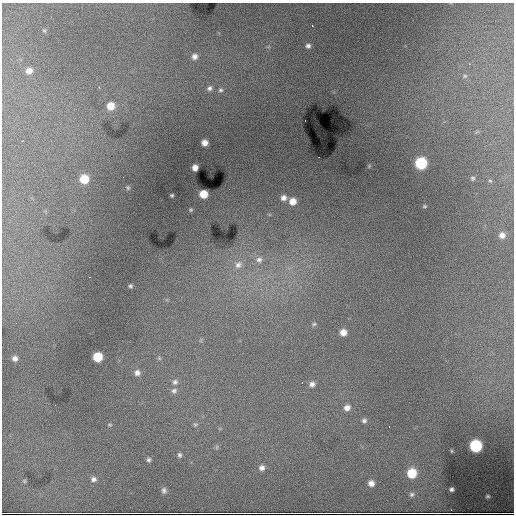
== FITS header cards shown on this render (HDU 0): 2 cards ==
NAXIS1  =                  512 / Axis length
NAXIS2  =                  512 / Axis length

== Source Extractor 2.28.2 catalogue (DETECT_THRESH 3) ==
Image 512 x 512 px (HDU 0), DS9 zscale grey, 1 PNG px = 1 image px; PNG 516 x 516 px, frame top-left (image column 1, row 512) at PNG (2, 3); no overlay
Background 17100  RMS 150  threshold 459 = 3 sigma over >= 5 px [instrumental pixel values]
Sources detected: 57; all 57 listed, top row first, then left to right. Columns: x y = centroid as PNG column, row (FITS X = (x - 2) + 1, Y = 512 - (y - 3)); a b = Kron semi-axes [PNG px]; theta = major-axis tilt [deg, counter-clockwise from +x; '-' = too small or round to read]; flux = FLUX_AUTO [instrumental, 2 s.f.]
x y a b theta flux
312 26 3 2 - 5.8e+03
44 31 6 5 - 1.5e+04
308 46 6 5 - 3.2e+04
194 57 7 7 - 5.4e+04
29 71 8 7 - 6.7e+04
465 76 7 6 - 2.2e+04
210 88 8 7 - 3.8e+04
221 90 7 7 - 3.1e+04
110 106 8 7 - 1.5e+05
204 143 5 5 - 7.1e+04
421 163 7 7 - 8.5e+05
195 167 5 5 - 6.7e+04
123 177 2 2 - 2.1e+04
473 178 5 5 - 1.9e+04
84 179 7 7 - 2.6e+05
490 181 6 4 -2 1.2e+04
128 188 5 4 - 1.3e+04
203 194 6 6 - 1.8e+05
172 195 3 3 - 1.2e+04
283 198 6 6 - 5.2e+04
293 201 7 6 - 1.0e+05
424 206 4 3 - 1.2e+04
191 210 4 3 - 1.1e+04
502 235 8 7 - 6.3e+04
259 260 9 9 - 5.8e+04
238 265 12 10 34 8.0e+04
90 277 2 2 - 5.8e+03
130 286 4 3 - 1.8e+04
314 324 7 5 2 2.0e+04
343 332 7 6 - 9.6e+04
98 357 7 6 - 3.2e+05
15 358 6 6 - 4.6e+04
159 358 5 4 - 1.3e+04
137 373 7 7 - 4.7e+04
175 382 8 7 - 3.2e+04
302 382 3 2 - 1.2e+04
312 384 7 6 - 4.5e+04
174 391 8 7 - 3.3e+04
347 408 8 7 - 6.5e+04
364 421 7 6 - 3.0e+04
195 424 6 6 - 1.8e+04
110 425 6 3 7 1.1e+04
476 446 7 7 - 1.0e+06
217 447 6 4 87 1.5e+04
179 455 6 5 - 2.2e+04
149 460 5 5 - 2.2e+04
262 468 7 7 - 4.7e+04
412 473 7 7 - 3.4e+05
93 479 7 6 - 3.5e+04
24 481 5 5 - 1.3e+04
371 483 6 6 - 6.2e+04
451 489 4 4 - 2.4e+04
164 490 8 6 -80 3.2e+04
412 494 6 6 - 2.2e+04
488 496 8 7 - 3.1e+04
37 513 5 2 - 1.5e+04
504 513 8 2 0 1.1e+04